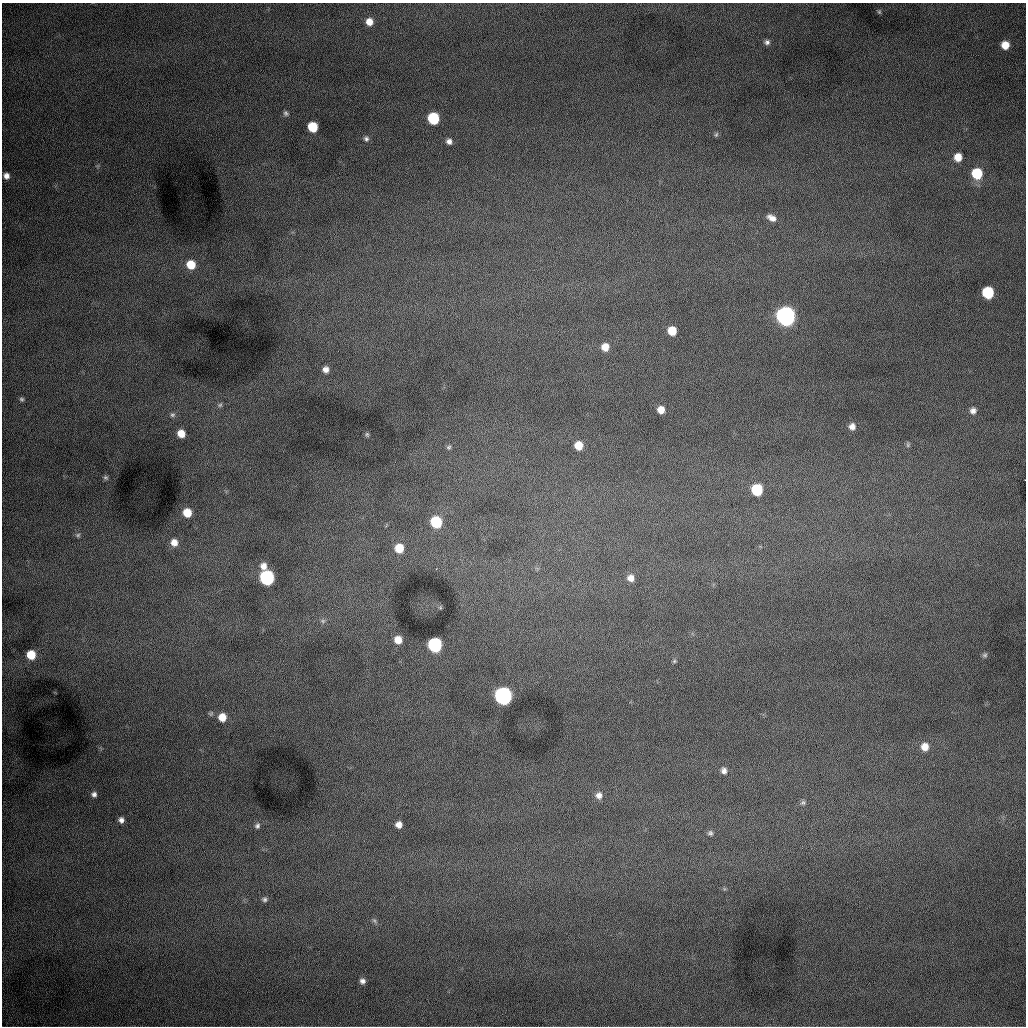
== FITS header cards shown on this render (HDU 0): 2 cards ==
NAXIS1  =                 1024 /fastest changing axis
NAXIS2  =                 1024 /next to fastest changing axis

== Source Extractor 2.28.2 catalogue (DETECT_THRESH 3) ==
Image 1024 x 1024 px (HDU 0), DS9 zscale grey, 1 PNG px = 1 image px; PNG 1028 x 1028 px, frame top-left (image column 1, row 1024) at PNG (2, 3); no overlay
Background 1000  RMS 13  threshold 38.1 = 3 sigma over >= 5 px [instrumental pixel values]
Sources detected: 61; all 61 listed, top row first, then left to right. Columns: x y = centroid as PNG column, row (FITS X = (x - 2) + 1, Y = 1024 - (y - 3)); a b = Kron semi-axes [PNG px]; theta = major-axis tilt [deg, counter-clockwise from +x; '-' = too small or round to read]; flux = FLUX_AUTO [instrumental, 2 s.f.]
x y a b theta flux
879 12 6 5 - 1300
369 22 7 7 - 8400
767 42 7 7 - 2900
1005 45 7 6 - 12000
286 113 7 6 - 2000
433 118 8 7 - 58000
313 127 7 7 - 33000
716 134 8 5 63 1600
366 139 7 6 - 2200
449 141 6 6 - 3700
958 157 7 7 - 11000
977 173 8 8 - 41000
6 176 6 6 - 4800
771 218 11 7 -29 5700
191 265 9 8 - 18000
988 293 8 7 - 59000
786 316 9 8 - 730000
672 331 7 7 - 18000
605 347 8 7 - 10000
326 369 7 6 - 5000
22 399 6 5 - 1600
220 405 7 6 - 1800
661 410 7 7 - 8300
973 411 8 8 - 4400
172 415 8 7 - 2600
852 426 8 7 - 5000
181 433 8 7 - 12000
367 434 7 4 -63 1200
908 445 7 5 89 1700
579 446 7 7 - 14000
449 447 7 6 - 1700
106 478 7 6 - 1700
757 490 8 7 - 50000
187 513 7 7 - 15000
436 522 8 7 - 51000
78 535 7 6 - 2100
174 542 8 8 - 7600
399 548 8 8 - 18000
264 566 9 8 - 6400
267 578 8 8 - 190000
631 578 8 8 - 6500
323 621 7 5 20 2100
398 640 7 7 - 9700
435 645 8 8 - 150000
31 655 8 7 - 20000
985 655 7 5 16 1600
674 661 6 5 - 1300
503 696 8 8 - 440000
222 717 8 7 - 11000
925 747 9 9 - 9000
724 771 8 7 - 4000
94 794 7 6 - 3200
599 795 9 8 - 5200
803 802 7 6 - 2100
121 820 6 5 - 3600
399 825 6 6 - 5600
257 826 9 7 68 3100
710 833 7 7 - 2100
265 899 7 7 - 2500
374 921 7 5 -53 1900
362 981 6 6 - 3400